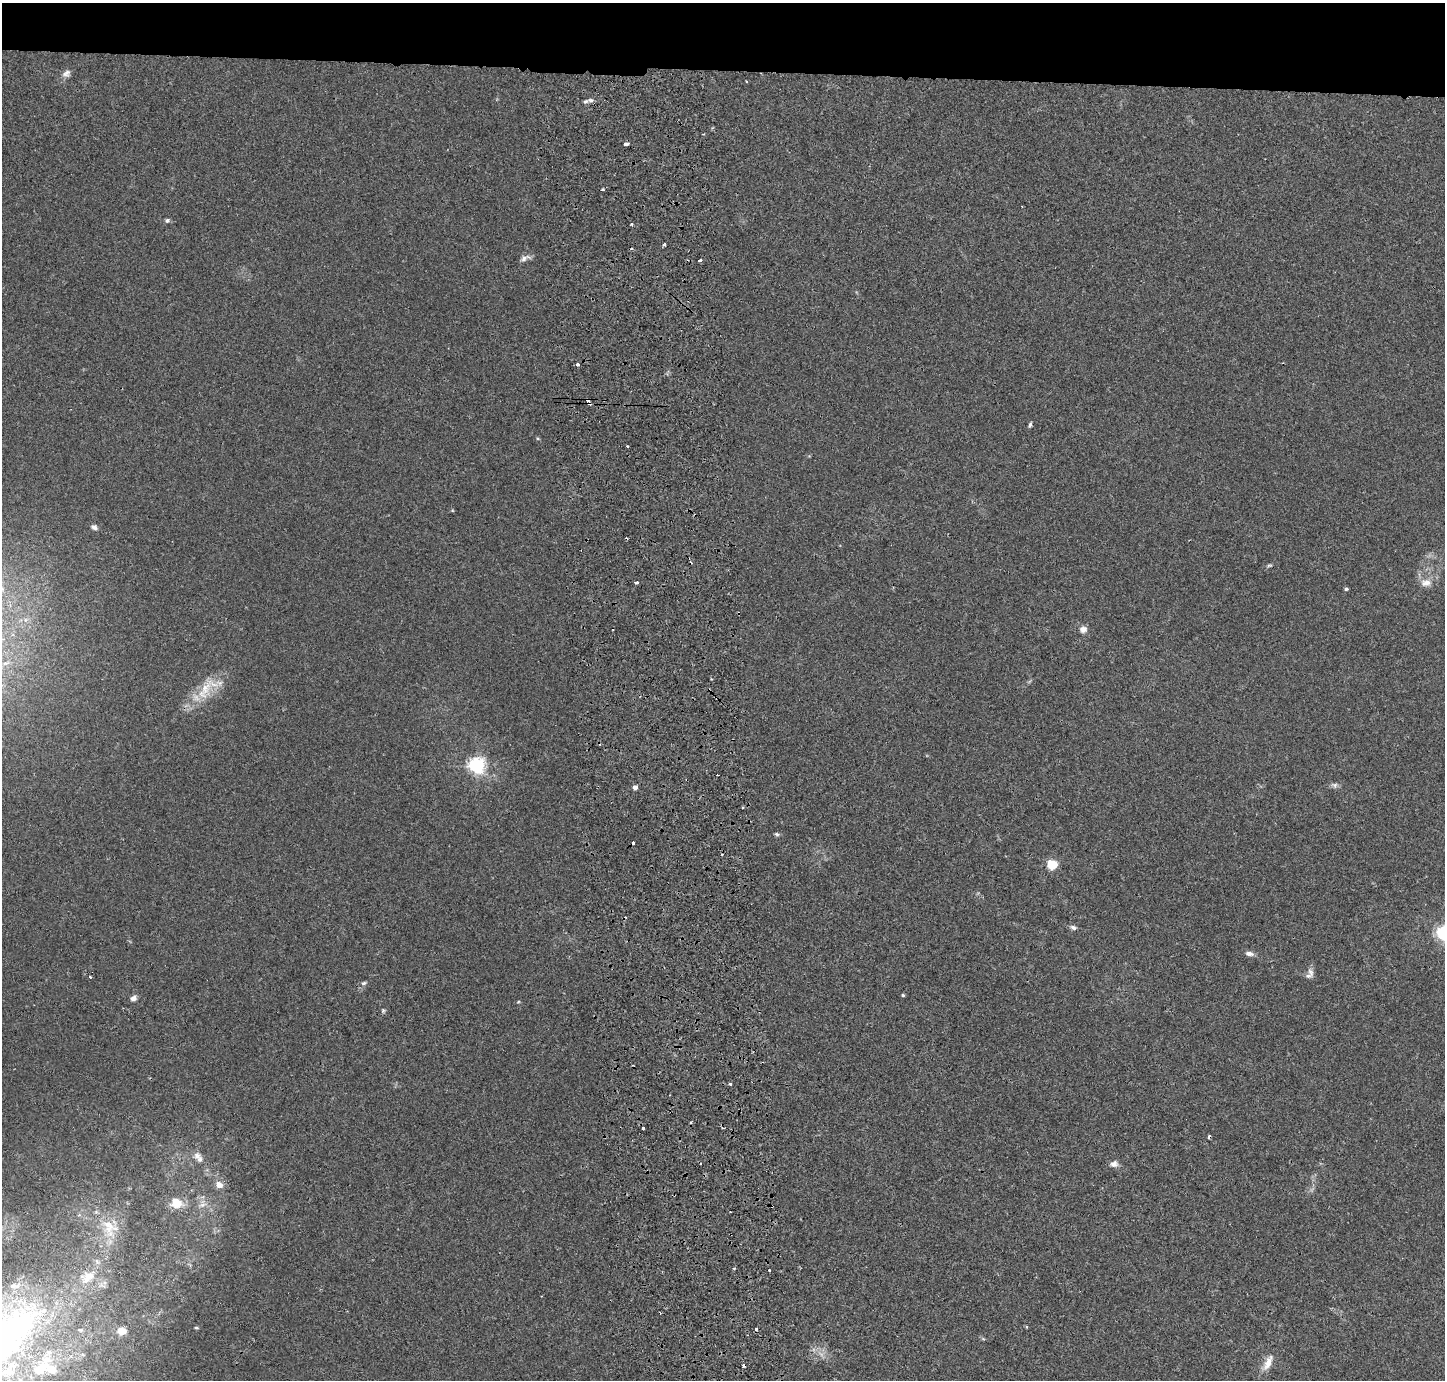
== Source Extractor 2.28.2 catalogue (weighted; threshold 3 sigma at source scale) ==
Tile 2 of 3 x 3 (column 2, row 1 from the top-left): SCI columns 1500-2942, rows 2849-4226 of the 4443 x 4318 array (HDU 1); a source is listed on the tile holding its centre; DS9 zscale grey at full resolution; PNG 1447 x 1382 px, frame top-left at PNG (2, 3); no overlay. Shown black and unused: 5% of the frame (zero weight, under 2 of 3 exposures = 3% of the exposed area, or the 3 px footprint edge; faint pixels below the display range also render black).
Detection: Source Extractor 2.28.2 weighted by HDU 2 'WHT'; one run over the whole footprint, this tile lists its part. Background 0.0196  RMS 0.0062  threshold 0.028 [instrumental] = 3 sigma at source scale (4.5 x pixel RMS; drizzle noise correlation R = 1.50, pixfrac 1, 0.05/0.05 arcsec/px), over >= 5 px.
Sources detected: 74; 1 too faint to see at this stretch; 10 cosmic-ray / hot-pixel residue — not listed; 9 inside a brighter listed object's ellipse — not listed separately; the other 54 listed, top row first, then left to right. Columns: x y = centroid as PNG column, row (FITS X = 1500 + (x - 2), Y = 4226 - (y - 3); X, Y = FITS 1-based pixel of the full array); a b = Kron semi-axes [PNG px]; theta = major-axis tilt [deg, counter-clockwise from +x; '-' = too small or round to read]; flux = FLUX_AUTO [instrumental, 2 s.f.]
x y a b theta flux
66 74 12 9 35 3.4
746 82 3 2 - 0.58
591 100 7 5 -3 1.4
627 144 5 3 - 14
603 190 3 3 - 1.8
167 220 6 6 - 1.4
631 224 4 3 - 0.81
664 244 5 3 - 1
525 258 14 6 18 2.9
700 260 4 3 - 4
578 365 3 3 - 7.9
589 403 4 3 - 4.3
1030 424 7 4 79 1.2
628 446 3 3 - 2
94 527 8 6 -25 2.2
1269 565 7 4 -4 1
636 582 4 3 - 3.2
1426 583 16 11 2 6
1346 589 4 4 - 0.98
1083 629 8 8 - 3.5
205 690 36 16 61 20
477 765 7 6 - 220
1334 785 10 7 -21 2.1
635 787 4 4 - 3.2
777 834 7 4 -26 1.1
1052 864 6 5 - 27
1073 927 9 5 -13 2
1444 933 6 6 - 190
1249 954 11 6 -10 2.8
1311 972 14 7 -76 2.8
90 977 3 3 - 1.2
364 983 8 5 20 1.5
903 995 4 4 - 0.81
133 998 8 6 37 2.4
518 1002 5 3 - 0.6
383 1011 7 5 -76 1
730 1084 3 3 - 1
691 1122 4 3 - 0.73
644 1128 3 3 - 6.9
197 1156 12 11 - 4.6
1114 1164 11 8 10 3
219 1185 10 8 -34 4.9
176 1203 15 12 -17 11
202 1205 11 6 15 3.1
108 1226 36 16 -73 18
769 1270 3 3 - 1.4
196 1328 5 3 - 0.73
756 1329 3 3 - 1.5
80 1330 6 5 - 1.1
122 1331 8 7 - 7.5
3 1339 142 50 42 300
1268 1363 23 9 62 7
744 1366 4 3 - 2.3
51 1370 16 10 -17 8.5
Overlapping masked pixels (flux is a lower limit): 2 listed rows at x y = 589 403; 744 1366
Isophote crosses this tile's border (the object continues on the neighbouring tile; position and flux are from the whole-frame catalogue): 2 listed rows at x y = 1444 933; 3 1339